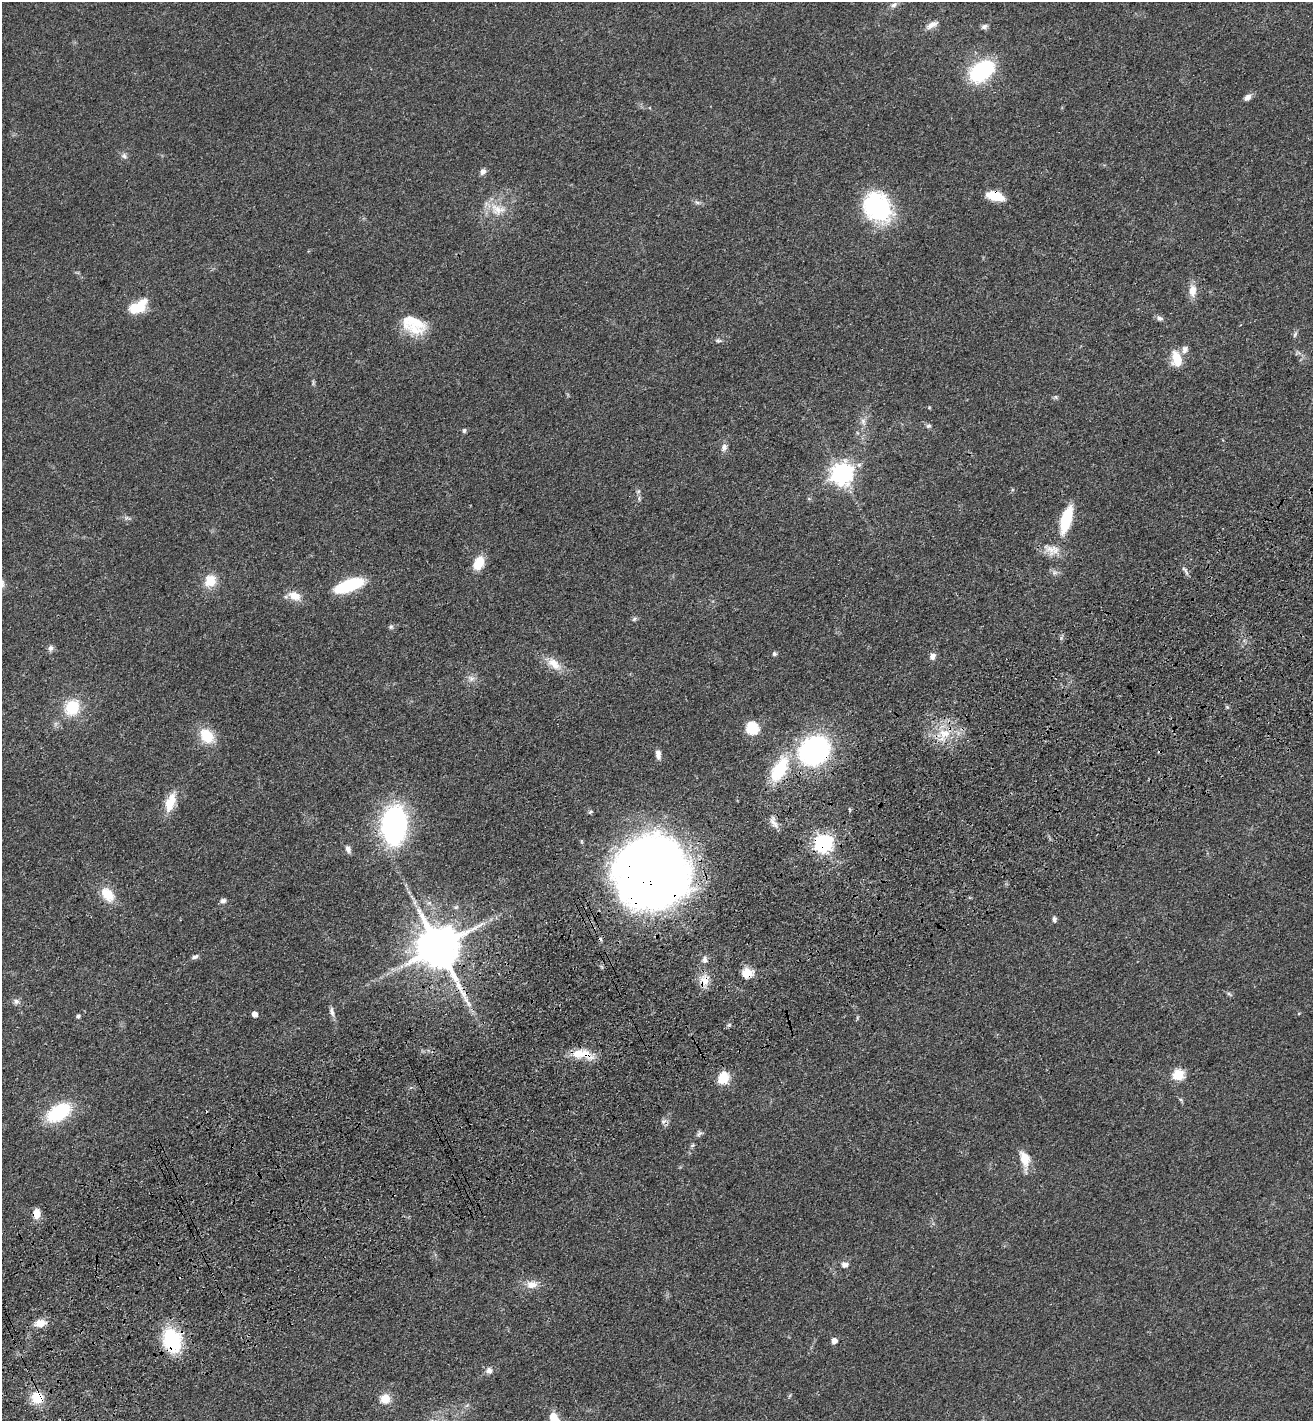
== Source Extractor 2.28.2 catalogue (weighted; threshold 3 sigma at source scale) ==
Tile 7 of 4 x 4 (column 3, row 2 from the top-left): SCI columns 2975-4285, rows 2947-4365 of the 5817 x 5892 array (HDU 1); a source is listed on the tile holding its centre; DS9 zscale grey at full resolution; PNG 1315 x 1423 px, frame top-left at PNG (2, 2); no overlay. Shown black and unused: <1% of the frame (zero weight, under 3 of 4 exposures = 6% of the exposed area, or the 3 px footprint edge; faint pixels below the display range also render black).
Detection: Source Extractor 2.28.2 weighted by HDU 2 'WHT'; one run over the whole footprint, this tile lists its part. Background 0.0553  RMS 0.0058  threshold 0.0261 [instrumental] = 3 sigma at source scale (4.5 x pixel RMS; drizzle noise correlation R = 1.50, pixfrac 1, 0.05/0.05 arcsec/px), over >= 5 px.
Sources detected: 91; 2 cosmic-ray / hot-pixel residue — not listed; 3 inside a brighter listed object's ellipse — not listed separately; the other 86 listed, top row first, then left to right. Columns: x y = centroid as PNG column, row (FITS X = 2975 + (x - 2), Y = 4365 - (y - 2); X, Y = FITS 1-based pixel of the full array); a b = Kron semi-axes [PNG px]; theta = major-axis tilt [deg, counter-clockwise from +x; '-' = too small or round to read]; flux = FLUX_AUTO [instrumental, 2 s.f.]
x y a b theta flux
894 5 9 6 38 1.8
932 25 17 7 28 4
984 27 9 6 25 1.7
981 71 24 16 38 56
1248 97 9 6 32 2.7
124 156 8 6 -17 1.8
483 171 9 7 61 2.2
995 196 18 9 -15 13
697 202 9 5 -23 1.5
877 207 32 25 -50 65
497 210 24 17 -14 12
1192 291 16 10 89 6.1
138 307 20 11 32 17
1160 318 9 6 -7 1.8
413 322 37 21 -24 19
1295 334 9 4 63 1.2
718 341 8 4 -8 1.2
1177 359 18 11 -78 11
1056 397 6 4 -71 0.86
863 422 10 6 -73 2.5
928 426 7 5 14 1.1
464 430 6 5 - 1
724 447 11 8 75 2.6
842 474 8 8 - 400
1066 519 28 10 74 27
1052 550 24 14 -17 8.4
478 563 13 9 64 13
1185 570 15 4 -49 1.7
210 581 14 12 52 11
349 585 30 11 19 38
294 596 15 10 -25 7.8
634 619 7 5 47 1.1
391 627 7 5 87 1.1
50 648 8 7 - 2
774 654 5 5 - 1.4
932 656 8 7 - 2.9
554 664 22 11 -41 8.5
471 679 8 6 43 2.1
72 707 19 16 62 18
752 728 6 6 - 62
944 733 18 14 13 13
207 736 16 12 -51 16
814 750 35 30 30 95
658 754 11 6 -83 3.1
779 769 33 16 61 29
170 802 26 11 72 11
590 812 7 4 28 0.89
774 823 18 7 -57 3.8
394 825 23 15 86 180
823 843 7 7 - 200
348 849 10 6 -66 2.3
653 872 63 61 39 640
108 895 17 12 -51 12
223 901 7 6 - 2
415 902 7 4 71 1.2
429 903 6 4 18 1
1054 919 8 5 -88 1.3
438 947 13 12 - 2700
195 957 9 5 23 1.6
705 959 10 7 -88 2.3
747 973 11 10 - 8.8
705 980 17 13 74 7.3
1229 994 7 4 -44 1
16 1001 9 7 -16 2.1
332 1012 14 6 -78 2.5
1299 1013 5 3 - 0.49
254 1014 5 4 - 4.4
78 1016 4 4 - 1.4
578 1053 23 11 -7 11
1178 1075 6 6 - 40
723 1079 6 5 - 44
58 1112 26 15 32 35
663 1121 8 5 6 1.8
699 1134 10 6 37 1.5
692 1145 6 5 - 0.92
1025 1159 21 12 -72 8.9
36 1214 9 7 88 7.3
844 1265 8 7 - 2.7
532 1285 14 10 1 6.1
40 1323 14 9 11 6.4
172 1340 26 19 -73 38
834 1341 5 4 - 5
489 1371 8 8 - 2.7
37 1398 12 11 - 13
385 1399 10 10 - 7.9
554 1418 14 8 -59 10
Overlapping masked pixels (flux is a lower limit): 12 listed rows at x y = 995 196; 814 750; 779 769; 823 843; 653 872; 438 947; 747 973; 705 980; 578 1053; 36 1214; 172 1340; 37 1398
Isophote crosses this tile's border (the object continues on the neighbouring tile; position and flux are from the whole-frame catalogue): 1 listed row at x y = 554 1418